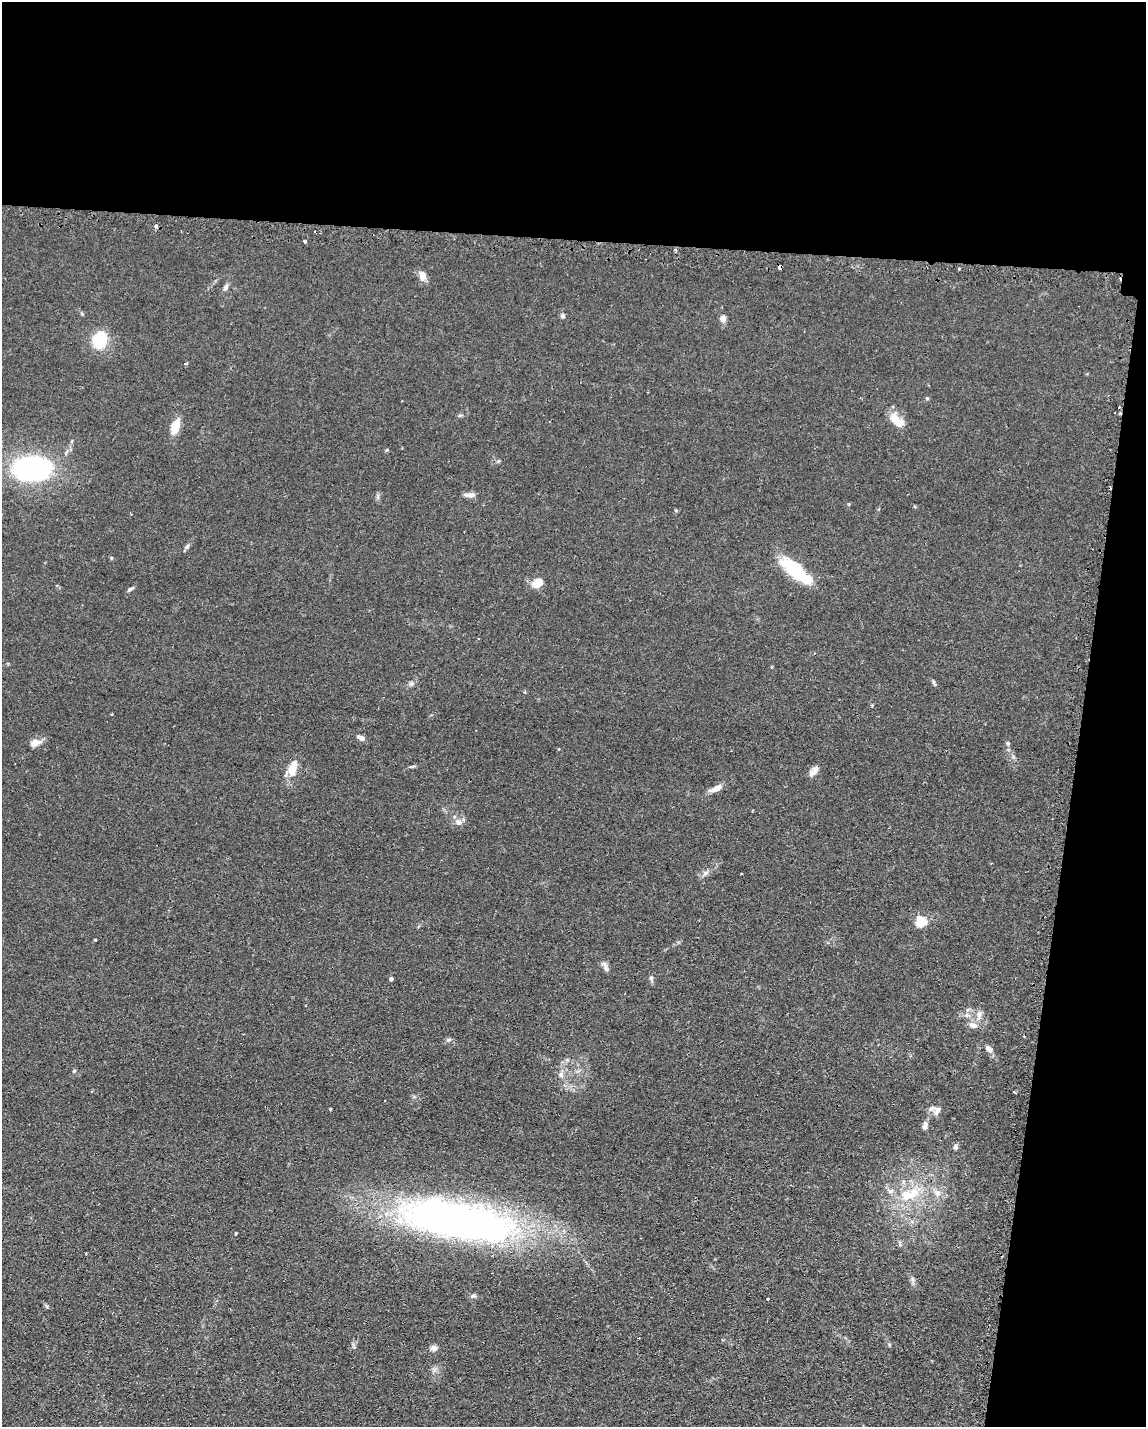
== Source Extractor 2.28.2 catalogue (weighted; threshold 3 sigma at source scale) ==
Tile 4 of 4 x 3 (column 4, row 1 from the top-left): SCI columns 3624-4767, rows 3188-4612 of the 4785 x 4757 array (HDU 1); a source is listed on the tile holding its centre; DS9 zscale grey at full resolution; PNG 1148 x 1429 px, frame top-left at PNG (2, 2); no overlay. Shown black and unused: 23% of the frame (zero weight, under 2 of 3 exposures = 3% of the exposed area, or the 3 px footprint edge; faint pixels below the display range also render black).
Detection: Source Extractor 2.28.2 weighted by HDU 2 'WHT'; one run over the whole footprint, this tile lists its part. Background 0.0399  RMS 0.0053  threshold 0.0239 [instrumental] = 3 sigma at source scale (4.5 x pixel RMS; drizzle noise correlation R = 1.50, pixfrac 1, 0.05/0.05 arcsec/px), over >= 5 px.
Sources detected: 61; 3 inside a brighter object's white glare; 3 cosmic-ray / hot-pixel residue — not listed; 4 inside a brighter listed object's ellipse — not listed separately; the other 51 listed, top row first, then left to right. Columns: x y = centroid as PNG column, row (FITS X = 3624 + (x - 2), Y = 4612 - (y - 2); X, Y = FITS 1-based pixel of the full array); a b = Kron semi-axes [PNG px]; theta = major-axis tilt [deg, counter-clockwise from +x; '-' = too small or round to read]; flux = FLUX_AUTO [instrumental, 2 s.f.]
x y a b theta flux
156 225 3 3 - 4.5
305 241 3 3 - 1.1
675 250 4 3 - 0.69
780 267 4 3 - 4.7
959 269 3 2 - 0.51
422 276 12 9 -80 3.3
226 287 9 5 64 1.6
562 316 6 6 - 1.1
723 318 5 5 - 4.5
100 340 25 19 78 14
186 364 4 3 - 0.59
927 398 5 4 - 0.65
460 415 6 3 18 0.69
894 419 16 11 -42 7.9
175 426 17 8 70 8.2
33 469 34 19 5 110
470 495 14 5 3 2.9
187 547 7 5 46 1.3
111 558 5 3 - 0.54
795 569 37 15 -37 26
538 583 11 7 25 9.3
130 589 9 4 27 1.1
933 682 7 4 -65 0.85
411 683 7 5 68 1.2
359 737 8 5 -20 1.4
35 742 16 8 16 3.5
411 767 6 4 19 0.71
292 770 10 8 65 9
815 771 12 8 70 3.1
716 788 17 6 25 4.4
459 822 9 8 - 2.6
921 921 13 11 31 8.4
95 940 3 3 - 0.53
606 969 11 6 -76 1.7
651 978 6 5 - 0.95
391 979 4 4 - 1.5
979 1015 10 6 89 2.4
973 1025 13 8 -15 3.1
989 1049 9 7 -43 2.4
74 1071 5 4 - 0.66
561 1074 9 6 -64 1.7
1014 1092 4 3 - 0.51
330 1109 4 2 - 0.46
937 1110 13 8 59 2.7
925 1126 11 6 78 2
955 1147 7 7 - 1.2
909 1194 33 15 20 19
456 1219 139 45 -8 250
912 1279 7 4 -72 1.1
768 1299 3 2 - 0.88
434 1348 9 7 20 1.9
Overlapping masked pixels (flux is a lower limit): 2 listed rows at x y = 780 267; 456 1219
Isophote crosses this tile's border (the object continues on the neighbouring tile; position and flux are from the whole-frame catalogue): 1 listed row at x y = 33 469
Unlisted compact peaks at least as high as the median listed source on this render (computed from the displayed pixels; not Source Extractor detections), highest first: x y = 705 873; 1008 743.